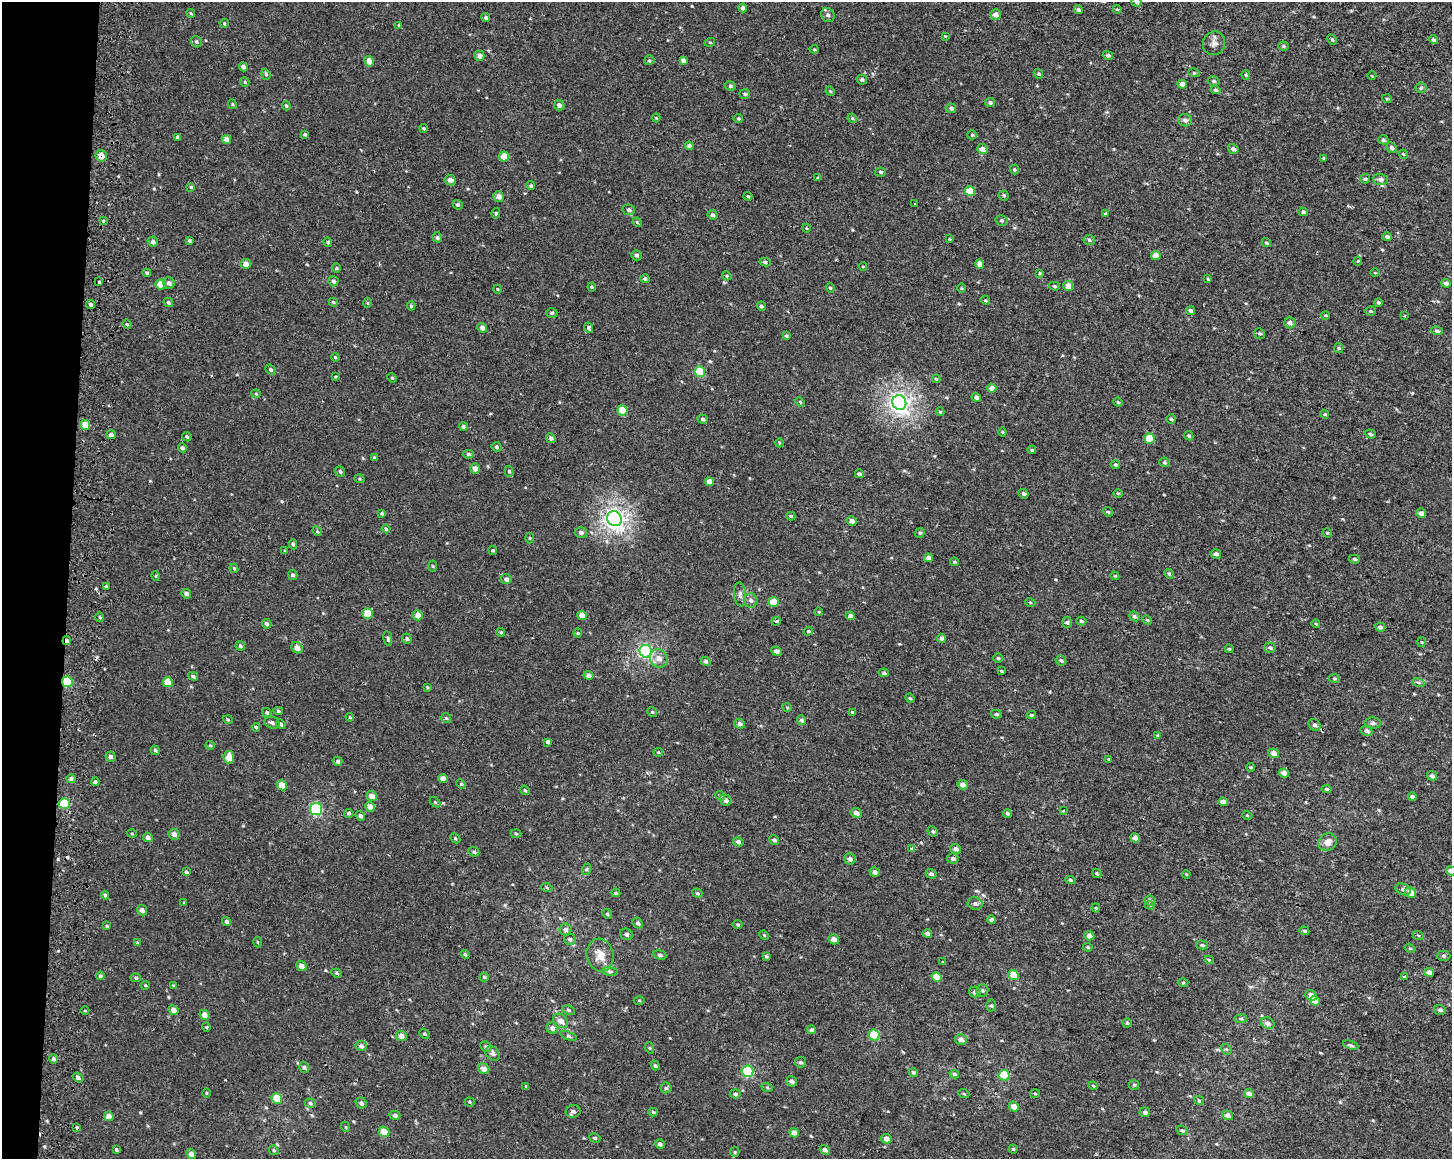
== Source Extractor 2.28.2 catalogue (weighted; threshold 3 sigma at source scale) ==
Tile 7 of 3 x 4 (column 1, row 3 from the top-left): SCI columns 325-1774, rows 1161-2317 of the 4943 x 4643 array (HDU 1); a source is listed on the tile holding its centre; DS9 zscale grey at full resolution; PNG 1454 x 1161 px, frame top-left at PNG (2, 2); each listed source drawn as its Kron ellipse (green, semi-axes under 4 px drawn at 4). Shown black and unused: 5% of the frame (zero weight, under 2 of 3 exposures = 2% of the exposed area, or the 3 px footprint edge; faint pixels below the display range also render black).
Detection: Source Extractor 2.28.2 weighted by HDU 2 'WHT'; one run over the whole footprint, this tile lists its part. Background 1.53e-04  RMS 0.0035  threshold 0.0158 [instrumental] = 3 sigma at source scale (4.5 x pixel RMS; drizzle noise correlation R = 1.50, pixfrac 1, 0.0396/0.0396 arcsec/px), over >= 5 px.
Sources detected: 466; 5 cosmic-ray / hot-pixel residue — neither listed nor drawn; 1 inside a brighter listed object's ellipse — not listed separately; the other 460 listed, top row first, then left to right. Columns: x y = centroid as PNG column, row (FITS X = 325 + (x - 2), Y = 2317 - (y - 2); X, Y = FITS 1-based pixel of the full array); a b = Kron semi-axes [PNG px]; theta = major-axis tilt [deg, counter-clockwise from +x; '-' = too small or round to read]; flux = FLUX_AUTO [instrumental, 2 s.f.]
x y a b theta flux
1137 2 5 4 - 0.6
743 8 4 4 - 0.99
1117 9 4 3 - 0.31
1078 10 5 4 - 0.65
191 13 4 3 - 0.36
828 15 7 6 - 1.1
996 15 5 5 - 1.9
486 17 4 4 - 0.83
224 23 4 4 - 0.37
399 25 3 3 - 0.34
945 36 3 3 - 0.27
1332 39 6 4 -62 0.51
1433 40 4 4 - 0.67
197 42 6 5 - 0.65
710 42 5 3 - 0.35
1214 43 12 11 - 2
1283 46 5 4 - 0.48
814 49 4 4 - 0.36
1108 55 5 4 - 0.7
479 56 5 5 - 2.1
649 60 5 4 - 0.57
683 60 4 4 - 1.3
369 61 5 4 - 2.4
243 67 4 4 - 0.89
1194 73 5 3 - 0.41
266 74 5 4 - 0.48
1038 74 5 4 - 0.51
1246 75 5 4 - 0.41
1372 76 4 3 - 0.26
862 80 5 5 - 0.77
1214 81 6 4 -16 0.57
245 82 5 4 - 0.43
1182 84 4 4 - 1.6
730 86 5 4 - 0.75
1421 88 6 5 - 0.54
1215 90 5 4 - 0.57
830 91 5 4 - 0.32
745 94 5 5 - 0.71
1387 99 5 3 - 0.31
990 102 5 4 - 0.81
232 104 5 4 - 0.42
559 105 5 5 - 1.2
286 106 5 3 - 0.36
951 108 5 5 - 0.92
656 118 4 4 - 0.31
852 118 5 3 - 0.34
738 119 5 4 - 0.54
1185 120 7 6 - 1.2
424 128 4 4 - 0.51
305 134 4 3 - 0.53
972 135 4 4 - 0.42
178 137 4 3 - 0.71
226 139 5 4 - 1.9
1383 140 5 4 - 0.59
689 146 4 4 - 0.98
1392 148 5 4 - 0.79
982 149 5 5 - 1.9
1233 149 5 4 - 0.97
1403 154 4 3 - 0.33
101 156 6 5 - 2.8
504 156 5 5 - 4.7
1323 158 4 3 - 0.39
1014 170 5 4 - 0.5
880 172 5 4 - 0.6
818 178 4 4 - 0.35
1365 179 5 4 - 0.5
1380 179 7 5 -3 1.2
450 180 6 5 - 1.4
531 186 4 4 - 0.59
191 187 4 4 - 0.44
970 191 5 4 - 6.6
1004 195 5 5 - 0.57
748 196 4 3 - 0.43
499 197 5 5 - 2
915 204 3 3 - 0.72
458 205 5 4 - 0.73
629 210 6 5 - 0.9
1303 212 5 4 - 0.73
496 213 5 4 - 0.52
1105 214 3 3 - 0.61
713 215 5 4 - 0.8
1002 220 6 5 - 0.57
103 221 4 3 - 0.48
637 222 5 4 - 0.36
806 228 4 3 - 0.25
437 237 5 4 - 0.65
1387 237 5 4 - 0.91
949 239 4 2 - 0.26
1089 240 6 5 - 0.66
189 241 3 3 - 0.54
153 242 5 5 - 1
328 242 4 4 - 0.56
1266 243 5 4 - 0.45
636 255 5 5 - 0.72
1156 256 5 4 - 3.6
1358 261 4 4 - 0.35
765 262 5 4 - 0.7
246 264 5 5 - 2.2
980 264 5 4 - 2.4
863 266 4 3 - 0.27
336 268 4 4 - 0.38
147 273 4 4 - 0.48
1040 273 4 4 - 0.33
1375 273 4 3 - 0.26
727 276 5 4 - 0.36
645 279 4 4 - 0.73
1208 279 4 2 - 0.33
333 281 5 5 - 0.86
99 282 3 3 - 1.1
169 283 6 5 - 1.2
1446 283 4 4 - 1
160 285 5 5 - 3.9
1054 286 5 4 - 0.46
1068 286 5 5 - 2.4
592 287 4 4 - 0.4
830 288 5 4 - 0.47
962 288 5 3 - 0.31
497 289 4 3 - 0.27
985 300 5 4 - 0.39
168 302 5 4 - 0.56
333 302 4 4 - 0.41
1378 302 4 3 - 0.54
368 303 5 3 - 0.38
91 305 5 4 - 0.75
411 306 4 4 - 0.5
761 306 5 4 - 0.69
1191 311 4 4 - 0.87
1370 311 5 4 - 0.46
552 313 6 4 0 0.6
1325 315 4 3 - 0.37
1404 316 3 3 - 0.29
1290 323 5 5 - 1.3
127 324 5 4 - 0.38
482 328 5 4 - 1.5
589 328 5 4 - 0.9
1437 331 6 4 -10 0.65
1259 333 5 5 - 0.58
786 336 4 4 - 0.59
1339 348 5 5 - 0.45
335 357 4 3 - 0.28
270 370 5 4 - 0.63
700 372 5 5 - 12
335 377 4 3 - 0.33
392 378 5 4 - 0.41
936 379 4 3 - 0.38
992 388 5 4 - 2.2
256 394 4 4 - 0.34
976 397 4 4 - 1.2
800 402 5 4 - 0.39
899 402 7 7 - 160
1118 402 5 4 - 0.41
622 410 5 5 - 9.3
940 412 4 4 - 0.35
1325 414 4 3 - 0.42
703 419 5 4 - 0.65
1171 419 5 4 - 0.45
85 425 5 5 - 3.7
463 427 4 4 - 0.78
1002 432 4 4 - 0.36
1370 434 6 4 -17 0.59
111 435 5 4 - 1
1189 436 5 4 - 0.6
187 437 5 4 - 0.57
551 438 5 4 - 0.92
1149 439 5 5 - 8.6
779 443 4 3 - 0.31
496 447 5 4 - 0.61
182 448 4 4 - 0.74
1032 450 4 4 - 0.42
468 454 5 4 - 0.6
374 458 4 3 - 0.67
1165 462 5 5 - 0.48
1115 465 4 4 - 0.56
475 468 5 4 - 1.6
340 471 5 4 - 0.75
509 471 5 4 - 0.54
859 474 4 4 - 0.93
359 479 5 3 - 0.38
709 482 4 4 - 2.7
1118 493 5 3 - 0.33
1023 494 5 4 - 0.82
1108 512 5 4 - 0.44
382 513 4 3 - 0.62
1421 513 5 4 - 1.3
791 516 4 4 - 0.52
615 519 8 7 - 160
852 521 5 4 - 1.6
386 529 4 4 - 0.5
317 531 5 4 - 0.41
581 532 6 5 - 1
920 533 5 4 - 0.47
1327 533 5 4 - 0.41
530 538 5 3 - 0.32
293 544 5 4 - 0.6
493 550 4 4 - 0.38
285 551 4 3 - 0.33
1216 554 5 4 - 1.1
928 558 4 4 - 1.8
1354 559 5 4 - 0.53
954 562 4 3 - 0.4
433 566 5 3 - 0.32
234 568 5 4 - 0.4
1169 574 5 4 - 0.49
293 575 5 4 - 0.76
156 576 5 3 - 0.3
1115 576 4 3 - 0.32
506 579 5 5 - 1.1
106 586 3 3 - 0.65
186 594 5 4 - 1
740 594 12 6 -85 1.2
751 600 7 7 - 1.1
773 602 5 4 - 5.8
1030 602 5 3 - 0.33
819 612 4 3 - 0.24
367 614 5 5 - 5.5
418 615 5 5 - 2.8
582 615 5 4 - 2.4
850 616 4 4 - 1.1
1134 616 5 4 - 0.72
100 617 5 3 - 0.38
1147 620 5 4 - 0.39
776 621 4 3 - 0.52
1081 621 5 4 - 0.48
1067 622 5 4 - 0.62
267 624 5 4 - 0.78
1316 624 4 3 - 0.35
1380 627 5 4 - 0.77
808 631 5 4 - 0.4
501 632 4 3 - 0.46
578 633 4 4 - 0.34
941 638 4 4 - 0.87
388 639 7 4 -80 0.77
407 639 5 4 - 0.61
67 641 4 3 - 1.1
1422 642 5 3 - 0.32
240 646 5 4 - 0.59
297 648 6 5 - 2.5
1270 648 6 5 - 0.78
1229 649 4 3 - 0.39
646 651 6 6 - 70
777 651 5 4 - 1.1
659 658 9 8 - 2.6
998 658 5 4 - 0.47
1061 660 5 5 - 0.75
706 661 5 4 - 0.74
1001 671 4 3 - 0.37
884 673 5 4 - 0.59
589 675 5 4 - 1.4
193 676 5 3 - 0.67
1334 678 5 3 - 0.38
67 682 5 5 - 13
168 682 5 4 - 5.3
1418 682 6 4 -19 0.52
427 687 3 3 - 0.35
910 698 5 4 - 0.39
787 707 4 3 - 0.3
278 711 5 4 - 0.51
652 712 5 4 - 0.45
852 712 4 3 - 0.45
267 713 5 4 - 0.56
996 714 5 4 - 0.53
1031 715 5 4 - 0.57
350 717 4 3 - 0.33
446 718 5 5 - 0.48
228 720 5 3 - 0.39
802 720 5 4 - 0.81
272 723 8 5 -17 0.93
1373 723 8 5 -1 0.89
281 724 5 4 - 0.61
739 724 5 5 - 0.93
1315 725 7 5 -45 0.99
256 727 4 3 - 0.47
1366 731 6 5 - 1.1
1158 735 4 4 - 0.32
547 742 4 3 - 2
210 745 4 4 - 0.38
155 750 5 4 - 0.52
658 752 4 4 - 0.38
1273 753 5 4 - 1.9
110 757 5 5 - 1.1
229 757 6 5 - 4.2
1109 759 4 3 - 0.31
338 761 4 4 - 0.68
1250 767 4 4 - 0.4
1284 773 5 4 - 1.8
1432 776 5 4 - 0.98
71 779 5 4 - 0.85
443 779 5 4 - 2.1
95 782 4 3 - 2.8
461 784 5 4 - 0.4
282 785 5 4 - 3.8
963 785 5 5 - 2.3
1326 789 5 4 - 0.61
525 790 5 4 - 0.44
372 796 5 5 - 2.5
720 796 5 4 - 0.47
1412 797 4 3 - 1
726 800 6 5 - 1.2
435 802 6 4 -45 0.42
1223 802 5 4 - 2.4
64 804 5 5 - 13
370 807 5 4 - 2.9
316 809 6 6 - 31
1063 811 3 2 - 0.29
349 813 5 4 - 0.6
856 813 6 5 - 1.5
1007 813 4 4 - 0.64
1247 815 5 3 - 0.26
360 816 5 4 - 0.87
933 831 5 4 - 0.56
132 833 4 3 - 0.3
516 833 5 3 - 0.37
174 834 6 5 - 1.3
148 837 5 4 - 1.2
455 838 5 4 - 0.5
1135 838 5 4 - 1.6
774 840 5 4 - 0.86
738 842 5 4 - 0.97
1328 842 9 8 - 2.8
912 849 4 3 - 1.2
956 849 5 4 - 1.3
474 852 5 4 - 0.63
953 858 6 5 - 0.96
850 859 6 5 - 1.1
587 869 6 4 71 0.51
1451 871 5 4 - 1.8
186 872 4 3 - 0.58
875 872 5 4 - 1.3
1097 873 5 4 - 0.43
931 874 5 4 - 0.87
1186 874 4 3 - 0.32
1070 880 5 4 - 0.68
547 888 5 3 - 0.39
1403 889 8 5 -25 1
616 893 4 4 - 0.44
697 893 5 4 - 0.55
1411 893 5 5 - 3.2
105 895 4 4 - 0.5
1150 900 6 5 - 0.84
184 903 4 2 - 0.31
975 904 7 6 - 1
1150 905 4 4 - 0.51
1096 908 4 4 - 0.42
142 910 5 5 - 1.5
607 914 5 4 - 0.42
991 920 4 4 - 0.88
226 921 5 4 - 0.65
638 923 6 4 -45 0.77
738 925 5 4 - 0.51
107 926 4 4 - 0.38
566 929 6 6 - 1
1304 931 5 4 - 0.44
927 933 5 4 - 0.95
626 934 6 5 - 0.8
764 935 5 4 - 0.36
1418 935 6 3 -18 0.4
1089 936 5 4 - 1.8
570 939 6 5 - 0.67
834 939 5 4 - 1.9
257 942 5 3 - 0.35
137 943 4 4 - 0.45
1202 945 6 4 -15 0.72
1088 947 5 4 - 0.41
1410 948 5 4 - 0.47
465 954 4 4 - 0.45
600 955 16 13 -75 4.4
660 955 7 4 -16 0.63
766 956 4 3 - 0.53
1443 956 7 5 -2 0.59
1209 960 4 4 - 0.4
943 962 4 3 - 0.43
301 966 5 4 - 1.8
610 971 8 4 -8 0.71
1429 972 5 4 - 1.5
337 973 5 4 - 0.49
1013 975 5 4 - 5.5
100 976 4 4 - 0.55
484 977 4 3 - 0.52
937 977 5 4 - 5.7
1405 977 4 4 - 0.97
136 978 5 4 - 0.51
1183 983 5 3 - 0.38
145 985 4 4 - 0.37
173 985 4 3 - 0.29
982 991 6 5 - 0.74
975 992 6 5 - 0.88
1311 995 6 5 - 2.5
639 1000 5 3 - 0.34
1315 1001 5 4 - 3.6
991 1006 6 5 - 0.61
173 1010 5 4 - 2.1
569 1010 6 4 -28 0.57
1440 1010 6 4 -17 0.77
85 1011 4 3 - 0.28
204 1015 5 4 - 2.3
1241 1019 6 3 7 0.56
561 1021 8 6 -40 2.1
1127 1023 5 4 - 0.6
1268 1023 7 5 -28 1.4
206 1027 4 4 - 0.36
552 1028 6 5 - 1.2
812 1030 4 4 - 0.84
424 1034 5 4 - 0.48
874 1035 5 5 - 15
401 1036 5 5 - 1.6
568 1036 8 4 -21 0.59
961 1039 6 5 - 1.5
1351 1045 8 3 -20 0.61
361 1046 5 5 - 0.89
486 1047 6 5 - 0.69
650 1048 6 3 -70 0.37
1226 1049 6 4 -40 0.52
493 1054 8 6 -45 0.98
53 1059 5 4 - 0.83
801 1062 6 5 - 0.79
655 1066 5 4 - 0.61
304 1067 6 4 -73 0.67
484 1069 6 5 - 2.2
747 1071 6 5 - 26
913 1072 4 4 - 0.62
954 1074 5 4 - 0.61
1004 1075 5 5 - 14
78 1078 6 4 -35 0.89
792 1081 6 5 - 1.1
1134 1085 5 5 - 0.48
526 1086 4 3 - 0.36
1093 1086 4 3 - 0.38
767 1087 6 4 -20 0.38
666 1088 5 5 - 0.59
206 1093 5 3 - 0.3
1035 1093 5 3 - 0.38
735 1094 5 4 - 0.65
964 1094 5 3 - 0.35
1249 1094 5 4 - 1.7
277 1098 5 5 - 8.9
1199 1100 5 4 - 0.38
470 1102 5 4 - 0.41
310 1103 6 4 -19 0.63
361 1103 6 5 - 1
1014 1107 5 4 - 2.8
573 1111 7 6 - 1.2
653 1112 5 4 - 0.45
1145 1112 5 5 - 0.91
395 1115 5 4 - 0.94
1228 1115 6 4 -19 1.5
109 1116 5 4 - 3.3
77 1127 4 3 - 2.2
346 1127 5 3 - 0.31
1182 1130 6 4 -26 0.57
384 1132 5 5 - 4.9
794 1133 5 4 - 2.2
595 1138 6 4 -17 0.56
886 1139 5 4 - 1.9
660 1144 5 4 - 0.95
1013 1149 4 4 - 0.44
116 1150 4 3 - 0.5
274 1150 5 4 - 0.46
825 1150 5 4 - 1.1
735 1152 5 4 - 0.38
191 1154 5 4 - 1.5
Overlapping masked pixels (flux is a lower limit): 5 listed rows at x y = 101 156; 67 641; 67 682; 64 804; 77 1127
Isophote crosses this tile's border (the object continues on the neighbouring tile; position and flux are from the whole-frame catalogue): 2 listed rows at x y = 1137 2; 1451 871